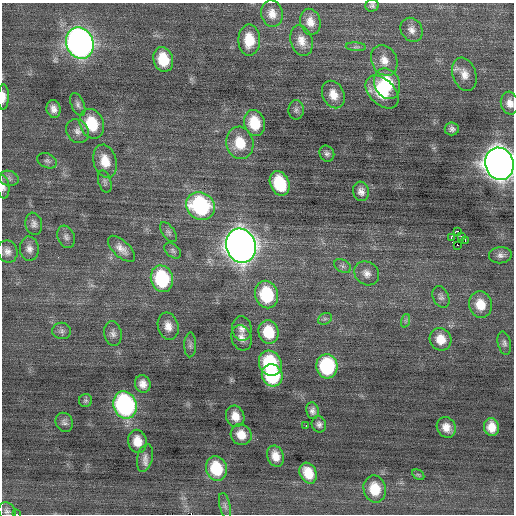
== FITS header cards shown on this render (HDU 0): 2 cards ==
NAXIS1  =                  512 / Axis length
NAXIS2  =                  512 / Axis length

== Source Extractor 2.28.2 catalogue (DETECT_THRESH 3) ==
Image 512 x 512 px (HDU 0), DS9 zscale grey, 1 PNG px = 1 image px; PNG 516 x 516 px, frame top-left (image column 1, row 512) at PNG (2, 3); each listed source drawn as its Kron ellipse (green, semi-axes under 4 px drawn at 4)
Background 0.00969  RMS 0.85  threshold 2.54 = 3 sigma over >= 5 px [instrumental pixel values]
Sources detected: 89; all 89 listed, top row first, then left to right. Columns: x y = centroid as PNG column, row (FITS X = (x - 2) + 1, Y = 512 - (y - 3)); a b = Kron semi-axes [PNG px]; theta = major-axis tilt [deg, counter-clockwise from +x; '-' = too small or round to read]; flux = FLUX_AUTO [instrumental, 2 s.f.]
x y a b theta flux
372 5 6 6 - 130
272 14 13 10 -77 560
310 22 13 10 -77 580
412 30 12 10 -59 380
249 40 15 10 90 1300
301 41 15 11 -73 620
80 43 16 13 -67 33000
356 47 10 4 -4 130
163 59 13 10 -75 1700
384 60 16 12 -63 710
464 74 17 11 -72 640
387 84 16 12 -68 2200
382 92 20 12 -45 2200
333 94 14 10 -66 730
3 97 13 5 88 420
510 103 11 9 -77 460
78 104 12 6 -68 220
54 109 9 7 -79 350
296 110 9 7 90 190
254 123 13 10 -76 1700
92 124 15 12 -68 2100
452 129 7 6 - 200
77 131 13 10 -51 390
240 143 16 13 -77 1500
327 154 8 7 - 180
47 161 10 7 -25 190
105 161 17 11 -74 1100
499 164 16 14 -72 81000
9 178 10 7 -15 230
105 181 11 6 -74 170
280 183 13 9 -68 2600
3 187 11 6 -83 250
361 191 10 8 -75 320
200 206 15 13 -36 7100
34 224 11 8 -79 250
458 231 2 2 - 3500
168 232 11 6 -54 170
461 236 3 2 - 100
66 237 11 8 -69 230
451 237 3 2 - 390
465 240 3 2 - 57
458 245 3 2 - 870
241 246 17 15 -72 65000
29 249 12 9 -86 350
121 249 17 8 -43 470
7 251 11 10 - 360
173 251 9 6 -41 160
500 255 11 8 7 280
343 266 9 6 -28 180
367 273 13 11 -39 450
162 279 13 11 -75 4400
266 295 14 11 -77 3200
441 297 11 8 -65 230
480 305 13 11 -76 1100
325 319 7 5 29 140
405 321 7 4 71 110
168 326 14 10 -73 570
242 328 12 9 -83 360
62 331 9 8 - 220
268 332 12 10 -76 1800
113 333 12 8 -79 280
241 338 13 10 -72 420
441 339 11 10 - 850
504 343 12 6 -78 180
190 345 12 6 89 200
270 363 13 11 -63 3800
327 366 12 10 -85 4600
272 375 11 10 - 4500
143 384 9 7 -70 440
86 400 6 6 - 110
125 405 14 11 -71 10000
312 411 8 6 -81 240
235 416 11 9 -71 610
64 422 10 8 -58 200
319 424 8 7 - 210
306 425 3 2 - 280
446 427 11 9 -62 530
491 427 9 7 -82 730
241 435 11 10 - 760
137 441 12 9 -78 780
275 456 11 8 -70 630
145 458 14 7 77 310
216 469 12 10 -74 2300
308 473 11 8 -63 1000
418 475 7 4 -30 96
375 489 14 11 -78 1400
225 506 13 5 -77 210
7 511 9 8 - 200
17 514 3 2 - 120
At the frame edge (FLAGS 8, measured only in part): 6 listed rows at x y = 372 5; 3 97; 510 103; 499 164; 3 187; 17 514